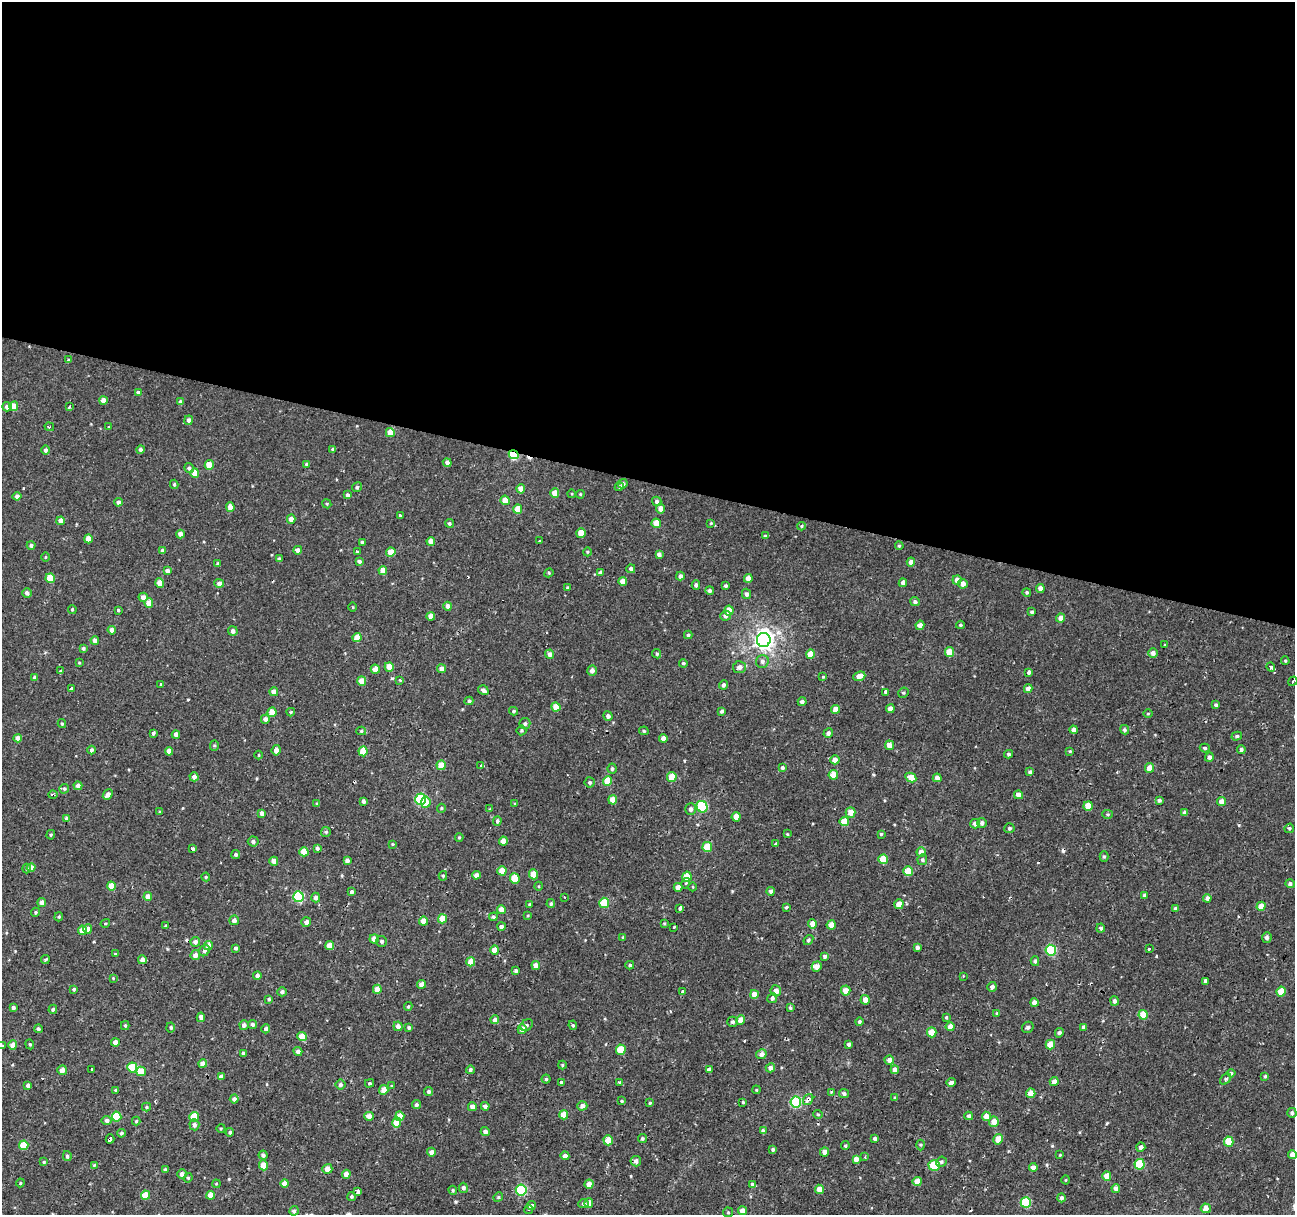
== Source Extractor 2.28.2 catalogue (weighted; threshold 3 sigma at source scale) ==
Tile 3 of 4 x 4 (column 3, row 1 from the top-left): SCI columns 2589-3881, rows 3921-5133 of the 5190 x 5408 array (HDU 1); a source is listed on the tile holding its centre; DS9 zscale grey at full resolution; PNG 1297 x 1217 px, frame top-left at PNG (2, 2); each listed source drawn as its Kron ellipse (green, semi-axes under 4 px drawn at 4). Shown black and unused: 40% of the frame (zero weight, under 2 of 3 exposures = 3% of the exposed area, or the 3 px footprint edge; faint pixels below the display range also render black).
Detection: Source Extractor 2.28.2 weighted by HDU 2 'WHT'; one run over the whole footprint, this tile lists its part. Background 9.43e-04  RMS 0.0022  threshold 0.00981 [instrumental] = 3 sigma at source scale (4.5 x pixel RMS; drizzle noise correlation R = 1.50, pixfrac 1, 0.0396/0.0396 arcsec/px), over >= 5 px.
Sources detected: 518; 11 cosmic-ray / hot-pixel residue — neither listed nor drawn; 1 inside a brighter listed object's ellipse — not listed separately; of the other 506, all 500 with FLUX_AUTO >= 0.167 (the completeness limit of this list) listed and drawn (6 fainter detections not listed), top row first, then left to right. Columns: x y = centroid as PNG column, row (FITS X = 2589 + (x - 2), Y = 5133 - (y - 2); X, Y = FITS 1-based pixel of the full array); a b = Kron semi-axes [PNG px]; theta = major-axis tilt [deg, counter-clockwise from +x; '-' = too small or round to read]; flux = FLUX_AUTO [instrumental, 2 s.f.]
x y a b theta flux
68 360 4 3 - 0.7
138 392 3 3 - 2.9
103 400 4 4 - 1.4
180 402 4 4 - 0.71
14 406 4 4 - 2.8
7 407 4 4 - 0.98
69 407 4 3 - 0.34
188 420 4 4 - 0.79
49 427 5 4 - 0.29
109 427 3 3 - 0.2
390 433 4 4 - 2.8
140 449 4 4 - 0.53
333 449 3 3 - 0.4
45 450 4 4 - 0.6
514 455 5 4 - 14
447 463 4 4 - 0.82
307 464 4 4 - 0.47
209 465 5 4 - 3.1
189 468 5 4 - 0.48
195 473 4 4 - 2.4
174 484 4 4 - 0.31
623 484 5 4 - 0.59
357 487 5 4 - 0.41
619 487 4 4 - 0.37
521 489 4 4 - 1.8
555 493 5 4 - 2.4
572 494 4 3 - 0.19
580 494 4 4 - 0.24
347 495 4 4 - 0.53
17 496 4 4 - 0.93
505 500 4 4 - 2.6
657 501 5 4 - 0.5
118 502 4 4 - 0.74
327 504 4 3 - 0.2
230 507 4 4 - 1.7
518 509 5 4 - 2.6
661 509 5 4 - 1.5
400 515 3 3 - 1
291 519 4 4 - 1.4
61 521 4 4 - 1.2
449 523 4 4 - 0.36
656 523 5 4 - 2.4
711 523 3 3 - 0.19
801 526 4 4 - 0.25
581 533 5 4 - 3.1
180 534 4 4 - 1.2
765 536 4 3 - 0.29
88 539 4 4 - 2.3
431 541 4 4 - 1.7
540 541 3 3 - 0.57
362 542 4 3 - 0.5
31 545 4 4 - 0.63
899 546 4 3 - 0.28
163 550 4 4 - 0.69
298 550 4 4 - 1
357 552 3 3 - 0.2
391 552 4 4 - 2.3
587 552 4 3 - 0.2
659 554 4 4 - 0.89
45 557 5 3 - 0.2
279 559 4 4 - 0.5
359 561 4 3 - 0.42
911 562 4 4 - 1.2
218 564 4 4 - 0.43
631 569 4 4 - 0.71
167 571 4 4 - 0.79
383 571 4 4 - 1.9
549 573 5 4 - 0.27
600 573 4 4 - 0.6
680 576 4 4 - 0.64
50 578 5 4 - 4.9
748 578 4 4 - 1.8
957 580 4 4 - 1.3
623 581 4 4 - 1.8
160 583 4 4 - 2.1
219 583 5 4 - 0.79
903 583 4 4 - 1.1
963 584 5 4 - 1.4
696 585 4 4 - 0.59
726 586 3 3 - 0.39
568 588 3 3 - 0.39
1040 588 4 4 - 1.1
710 591 4 4 - 0.58
1027 592 4 4 - 0.27
27 593 5 4 - 0.72
746 594 5 4 - 0.58
143 597 4 4 - 1.3
915 602 5 4 - 0.49
149 603 4 4 - 2.4
448 606 4 4 - 0.9
353 607 4 3 - 0.19
72 609 4 3 - 0.29
118 610 3 3 - 0.24
729 610 5 4 - 2.2
1032 612 4 3 - 0.36
431 616 4 4 - 1.5
725 616 5 5 - 0.72
1061 618 4 4 - 1.5
920 625 4 4 - 1.4
960 625 4 3 - 0.27
112 630 4 4 - 1
233 631 5 4 - 0.76
688 635 4 4 - 0.38
357 637 4 4 - 2.5
95 640 4 4 - 0.88
764 640 7 6 - 120
1164 645 3 3 - 0.35
83 648 4 4 - 0.42
950 652 5 4 - 3.7
1153 653 5 4 - 0.95
550 654 4 4 - 0.95
657 654 5 4 - 0.36
811 654 5 4 - 2.5
762 661 6 6 - 0.71
1285 661 4 3 - 0.25
79 663 3 3 - 0.23
683 663 4 4 - 0.35
389 667 5 4 - 3.2
739 667 7 6 - 1.1
1271 667 4 3 - 0.32
375 669 4 4 - 1.4
442 669 4 4 - 1.3
61 671 4 3 - 1.6
592 671 5 4 - 1
1029 672 4 3 - 3.7
859 676 6 4 22 1.5
823 677 4 4 - 0.23
35 678 4 4 - 0.51
400 680 4 4 - 0.22
362 681 5 4 - 2
1293 681 5 3 - 0.29
160 684 4 3 - 0.97
723 685 4 3 - 0.58
71 689 4 3 - 2.5
1028 689 4 4 - 1.3
483 690 5 4 - 0.74
274 692 4 4 - 1.2
886 692 4 3 - 2
903 693 5 5 - 0.3
469 701 4 4 - 0.38
802 702 4 4 - 0.6
1216 705 4 3 - 0.44
556 707 4 4 - 2.8
836 709 4 4 - 1.6
890 709 4 4 - 1.3
514 711 4 3 - 0.35
722 711 4 4 - 0.49
272 712 5 4 - 3.2
291 712 4 4 - 0.23
1148 713 5 3 - 0.21
608 716 5 4 - 0.7
265 719 4 4 - 0.91
62 724 4 3 - 0.29
525 724 5 5 - 0.53
521 730 5 5 - 0.31
1074 730 4 4 - 0.99
1124 730 5 4 - 0.41
361 731 5 4 - 0.33
644 731 5 3 - 0.3
153 733 4 3 - 0.44
828 733 5 4 - 0.6
176 734 4 4 - 1.4
1237 736 5 4 - 0.4
18 738 4 4 - 1.2
663 738 4 4 - 1.2
214 745 5 4 - 0.27
889 745 5 4 - 1.6
1205 748 5 4 - 0.35
91 750 4 4 - 0.71
276 750 5 4 - 1.1
1241 750 4 4 - 0.48
169 751 4 4 - 1.7
363 751 5 4 - 3.8
1070 751 4 3 - 0.22
1008 754 4 3 - 0.37
259 755 4 3 - 0.17
1209 757 5 4 - 0.56
835 760 4 4 - 1.4
441 765 5 4 - 3.3
481 766 3 3 - 1.8
782 768 4 4 - 0.43
1149 768 5 4 - 1.9
612 769 5 4 - 0.44
1030 772 4 3 - 0.43
833 775 4 4 - 2.9
194 777 4 4 - 0.83
672 777 5 4 - 3.4
911 777 6 4 -28 3.6
937 778 4 4 - 1.1
607 781 5 4 - 4.1
590 782 5 5 - 0.46
78 786 4 4 - 0.77
64 789 5 4 - 0.4
53 795 4 3 - 0.3
108 795 6 4 50 1.3
1018 795 4 4 - 1.4
420 799 5 5 - 17
613 800 4 4 - 2.2
1159 800 4 4 - 0.45
363 801 4 3 - 0.6
426 802 5 4 - 2.2
1222 802 4 4 - 1.4
317 803 4 3 - 0.21
515 804 4 3 - 0.22
1088 806 5 4 - 3.2
702 807 6 5 - 13
441 808 4 4 - 0.25
490 809 4 3 - 0.2
691 809 6 5 - 0.68
160 812 4 3 - 0.31
262 813 4 4 - 0.8
851 813 5 5 - 2.2
1185 813 4 4 - 0.82
1108 814 5 4 - 0.3
736 817 5 4 - 2.4
67 819 4 4 - 1.1
497 821 5 4 - 0.46
844 822 5 4 - 3.5
982 823 5 4 - 0.68
975 824 5 4 - 1
1009 828 5 5 - 0.43
1289 828 5 4 - 0.31
326 832 5 5 - 0.39
787 834 4 4 - 0.19
881 834 3 3 - 0.24
51 835 5 4 - 0.25
459 837 4 3 - 0.25
253 841 5 5 - 0.55
503 841 4 4 - 1.6
392 844 4 3 - 0.19
776 844 3 3 - 0.43
707 847 5 4 - 5.7
193 848 3 3 - 1.5
317 848 4 4 - 0.57
304 852 4 4 - 3.1
921 852 5 4 - 1.4
236 854 4 4 - 0.42
1104 857 5 4 - 0.36
883 859 5 4 - 4.7
347 860 4 4 - 0.82
922 860 5 5 - 0.39
274 861 4 4 - 1.6
26 868 5 4 - 0.32
31 868 4 4 - 1.6
502 871 4 4 - 2.6
908 871 5 4 - 3.5
534 874 5 4 - 3.2
476 875 4 4 - 1.1
443 876 5 4 - 0.28
206 877 4 4 - 0.25
687 877 5 4 - 3.6
515 878 5 5 - 4.9
686 883 5 4 - 0.46
1290 884 5 4 - 0.5
111 886 4 4 - 3.1
539 886 4 3 - 0.2
678 887 4 4 - 1.8
693 887 4 3 - 0.17
771 891 4 4 - 0.46
351 892 4 3 - 2.3
1144 895 3 3 - 0.34
148 897 4 4 - 1.8
298 897 5 5 - 16
565 897 3 2 - 0.3
316 898 5 4 - 0.91
1207 898 4 4 - 0.73
42 902 4 4 - 1.2
604 903 5 5 - 6.4
551 904 4 4 - 0.43
899 904 5 4 - 2.1
530 905 4 4 - 0.35
1261 906 4 4 - 2.4
786 907 3 3 - 0.53
680 908 4 3 - 5
1175 909 4 4 - 0.47
501 910 4 4 - 1.9
35 912 4 4 - 0.25
528 915 3 3 - 0.17
59 917 5 3 - 0.23
493 917 4 4 - 0.42
442 919 4 4 - 2.8
234 920 5 5 - 0.77
423 921 4 4 - 1.9
306 922 5 5 - 0.82
105 923 5 3 - 0.22
664 923 4 3 - 0.24
812 924 4 4 - 2.1
831 925 4 4 - 2.3
166 926 3 3 - 0.22
501 927 4 4 - 0.72
674 927 3 3 - 0.25
1101 928 4 4 - 0.47
88 929 4 4 - 0.87
82 930 5 4 - 2.4
623 937 3 3 - 0.26
1267 937 5 5 - 0.76
374 939 4 4 - 1.7
808 940 5 4 - 0.4
382 941 5 5 - 0.4
195 942 5 4 - 0.85
208 946 5 4 - 1.5
330 946 4 4 - 2.3
917 947 4 4 - 0.66
236 948 4 3 - 0.47
1149 949 3 3 - 0.75
495 950 4 4 - 2.5
1051 950 5 5 - 18
204 951 6 5 - 0.49
115 954 3 3 - 0.2
195 955 5 4 - 1.1
825 956 4 4 - 0.75
45 960 4 3 - 0.34
142 960 4 4 - 0.87
1035 961 5 4 - 0.39
471 962 5 4 - 2.1
536 965 4 4 - 1.3
630 965 4 4 - 0.4
817 966 5 4 - 1.1
516 970 4 4 - 0.31
257 976 4 4 - 1
963 976 3 2 - 0.2
113 978 4 3 - 0.18
1206 981 3 3 - 3.8
422 984 4 4 - 1.4
992 987 5 4 - 0.72
74 989 4 3 - 0.36
377 989 4 4 - 2
682 991 3 3 - 1.2
776 991 5 5 - 1.6
846 991 5 5 - 1.8
282 992 5 4 - 0.67
1281 992 5 4 - 3.8
754 994 4 4 - 1.7
772 998 5 4 - 0.72
269 999 4 3 - 0.32
865 1000 5 4 - 1.2
1114 1001 5 4 - 0.64
1034 1003 4 4 - 1.3
408 1006 4 3 - 0.27
13 1007 4 3 - 0.65
790 1008 4 4 - 0.36
53 1009 5 4 - 0.41
997 1013 4 4 - 0.3
1143 1015 5 4 - 3.8
201 1017 4 4 - 0.81
946 1017 3 3 - 0.26
495 1020 4 4 - 0.68
741 1020 5 4 - 1.7
859 1021 4 4 - 0.35
732 1022 5 5 - 0.45
253 1024 5 4 - 0.5
244 1025 4 4 - 0.73
527 1025 7 5 34 0.39
573 1025 5 4 - 0.3
125 1026 4 3 - 0.36
398 1026 5 4 - 0.99
171 1027 5 4 - 0.35
950 1027 4 4 - 1.3
1028 1027 6 5 - 0.43
1084 1027 4 4 - 0.68
409 1028 3 3 - 0.39
38 1029 4 4 - 0.51
266 1029 4 4 - 0.62
522 1029 5 4 - 1.9
932 1032 5 4 - 3.1
1059 1033 5 4 - 0.4
302 1037 5 4 - 4.1
115 1042 4 4 - 1.5
30 1044 5 4 - 0.26
849 1044 3 3 - 0.5
13 1045 4 4 - 1.8
1050 1045 5 4 - 3.3
2 1046 3 3 - 0.27
621 1050 5 5 - 4.7
298 1051 4 4 - 0.86
243 1053 3 3 - 0.32
761 1054 5 5 - 0.96
889 1060 5 4 - 1.2
203 1064 4 4 - 1.5
562 1065 4 4 - 0.24
132 1067 5 5 - 7.9
770 1068 5 4 - 0.96
91 1069 3 2 - 0.36
62 1070 5 4 - 1.3
470 1070 4 4 - 0.43
709 1070 4 4 - 0.75
895 1070 4 4 - 1.3
141 1071 5 5 - 3
1231 1073 4 4 - 0.32
221 1076 4 3 - 0.64
1265 1076 4 3 - 0.3
546 1079 4 4 - 0.34
1225 1079 6 4 42 0.4
620 1082 3 3 - 0.57
951 1082 5 4 - 0.64
1054 1082 4 4 - 1.2
370 1083 4 3 - 0.34
561 1083 4 3 - 0.44
341 1085 5 5 - 0.57
28 1086 4 4 - 0.77
392 1086 4 3 - 0.23
115 1090 4 4 - 0.32
384 1090 5 4 - 1.9
756 1090 4 3 - 0.18
429 1092 4 4 - 0.63
831 1092 3 2 - 0.22
1031 1093 4 4 - 1.9
844 1094 5 4 - 0.55
895 1098 4 3 - 0.24
234 1099 4 4 - 0.89
808 1100 6 4 53 1.4
622 1101 3 3 - 0.22
743 1102 3 3 - 0.2
796 1102 6 5 - 18
650 1103 4 3 - 0.24
416 1105 4 4 - 0.5
485 1106 4 4 - 0.69
582 1106 5 4 - 1.2
146 1107 4 4 - 0.29
472 1107 4 4 - 1.2
1292 1113 5 4 - 0.51
818 1114 5 4 - 0.23
564 1115 4 4 - 2.9
369 1116 4 4 - 1.7
400 1116 5 4 - 2.3
969 1116 4 4 - 0.53
986 1116 4 4 - 1.9
117 1117 5 5 - 6
194 1117 5 4 - 4.5
107 1120 5 4 - 0.89
136 1121 4 4 - 0.26
397 1122 5 4 - 3
994 1122 5 5 - 1.9
194 1125 5 5 - 0.68
221 1128 4 3 - 0.2
763 1131 4 4 - 0.76
230 1132 4 4 - 0.39
485 1132 4 4 - 0.74
121 1133 4 4 - 0.5
875 1138 3 3 - 0.62
110 1139 4 3 - 2.7
642 1139 4 4 - 0.39
998 1139 5 4 - 2.1
608 1140 5 4 - 3
1229 1141 5 4 - 4.1
24 1145 5 4 - 5.1
921 1145 5 3 - 0.24
845 1146 4 3 - 0.35
1141 1147 4 4 - 0.91
773 1149 4 3 - 0.36
431 1152 4 4 - 1
824 1152 4 4 - 0.86
263 1155 4 4 - 0.65
1060 1155 3 3 - 0.19
1292 1155 4 4 - 1.7
67 1156 5 4 - 0.41
565 1156 4 4 - 0.96
865 1157 3 2 - 0.21
856 1159 4 4 - 1.1
636 1161 5 5 - 0.86
44 1162 4 3 - 0.22
941 1162 5 5 - 0.45
1140 1164 5 5 - 7.8
94 1165 4 4 - 0.21
263 1165 5 4 - 2.6
934 1165 6 5 - 6.9
1033 1167 4 4 - 1.1
327 1169 5 4 - 1.4
165 1170 4 4 - 0.5
182 1174 5 5 - 0.97
346 1174 4 4 - 1.2
1107 1176 4 4 - 2.5
188 1178 5 4 - 0.26
1066 1180 4 3 - 0.17
917 1181 4 4 - 2
20 1183 4 4 - 0.23
285 1183 4 4 - 1.8
216 1184 4 3 - 0.19
589 1184 4 4 - 1.7
753 1185 4 4 - 0.61
463 1188 5 4 - 0.58
1116 1188 4 4 - 1.1
819 1189 5 4 - 2.2
453 1190 4 3 - 0.28
521 1190 5 5 - 18
358 1191 3 3 - 1.8
145 1195 4 4 - 3.1
211 1195 4 4 - 2.8
351 1196 4 4 - 0.31
498 1197 5 4 - 0.28
1061 1198 4 4 - 0.6
1026 1202 5 5 - 11
589 1203 4 4 - 2
583 1204 5 4 - 0.51
531 1206 4 3 - 1.3
1206 1208 5 5 - 1.6
529 1209 4 3 - 0.83
294 1211 5 4 - 0.54
743 1211 4 4 - 1.5
728 1212 5 4 - 0.24
Overlapping masked pixels (flux is a lower limit): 5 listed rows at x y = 514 455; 50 578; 53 795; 808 1100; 110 1139
Isophote crosses this tile's border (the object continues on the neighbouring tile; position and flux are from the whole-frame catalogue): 2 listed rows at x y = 2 1046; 1292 1155